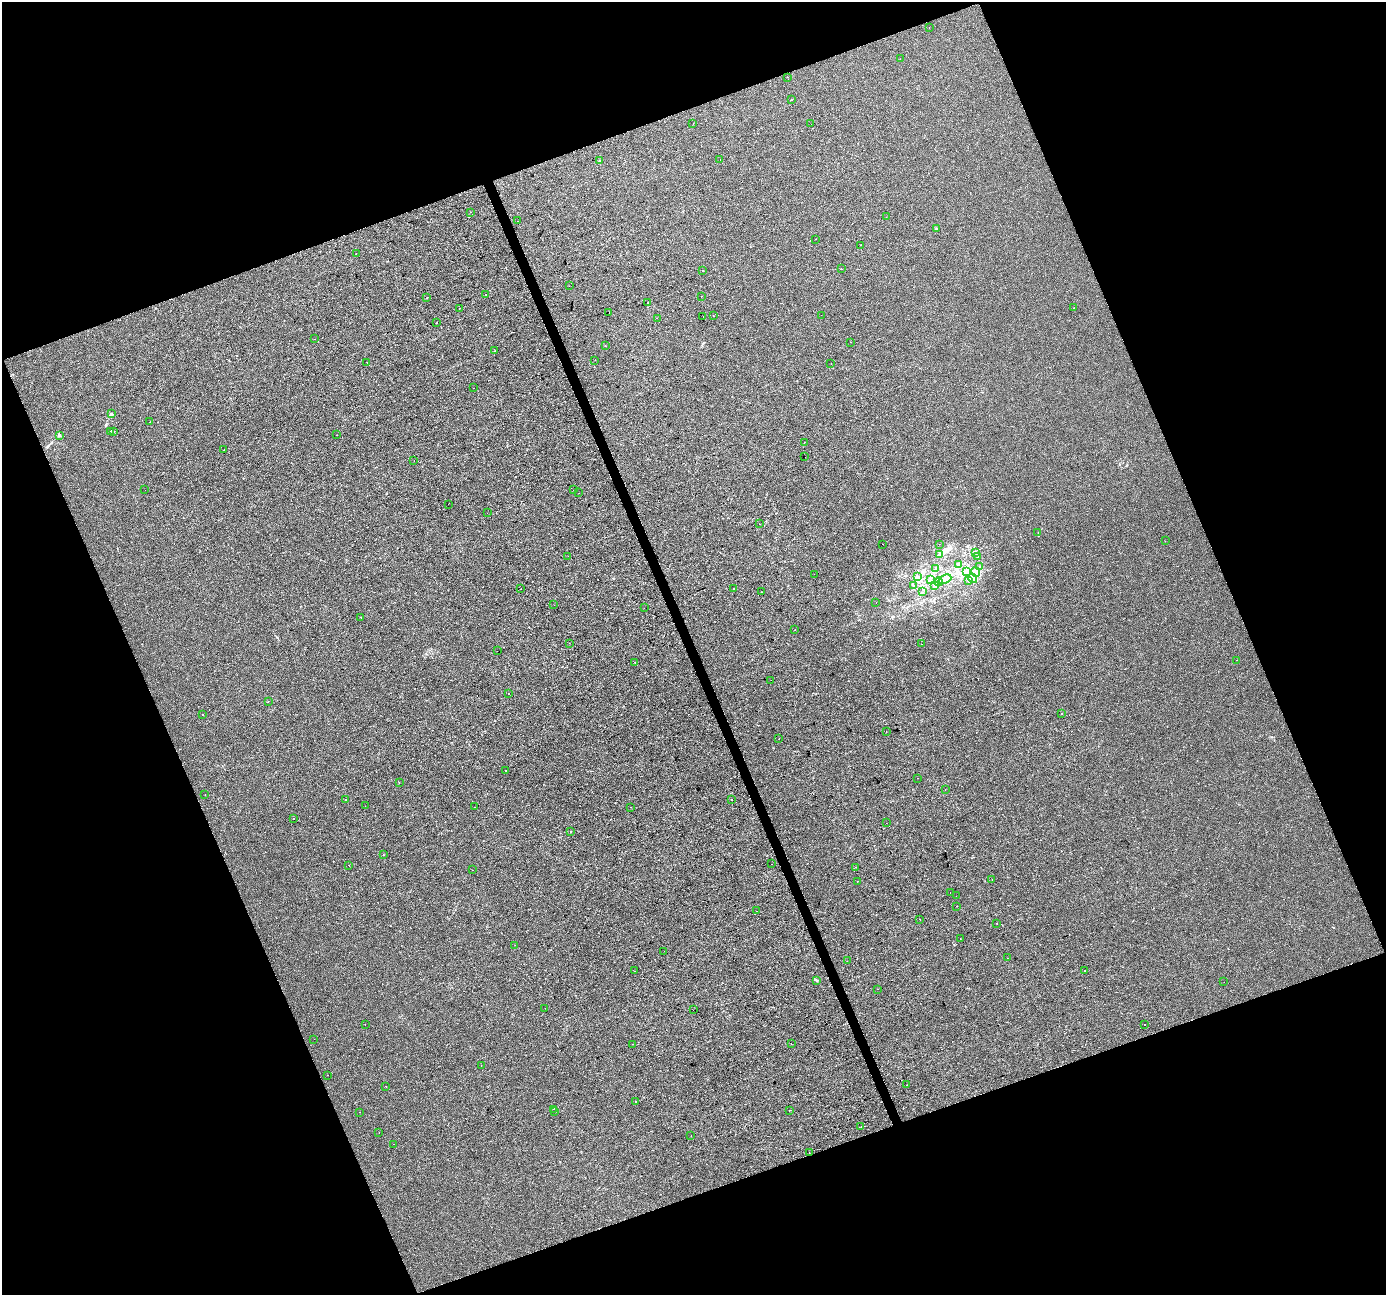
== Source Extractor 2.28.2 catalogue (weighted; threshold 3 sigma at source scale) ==
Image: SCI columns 2-5537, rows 133-5304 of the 5537 x 5381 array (HDU 1 of 3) = the unmasked area's bounding box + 8 px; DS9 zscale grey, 4 x 4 block average (1 PNG px = mean of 4 x 4 image px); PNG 1388 x 1297 px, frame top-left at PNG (2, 2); each listed source drawn as its Kron ellipse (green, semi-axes under 4 px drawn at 4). Shown black and unused: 42% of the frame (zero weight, under 2 of 3 exposures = <1% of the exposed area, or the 3 px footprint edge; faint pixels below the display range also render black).
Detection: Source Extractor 2.28.2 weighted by HDU 2 'WHT'. Background -4.76e-04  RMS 0.0042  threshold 0.019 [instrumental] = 3 sigma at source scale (4.5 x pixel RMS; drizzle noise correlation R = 1.50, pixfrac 1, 0.0396/0.0396 arcsec/px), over >= 5 px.
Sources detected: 174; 18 cosmic-ray / hot-pixel residue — neither listed nor drawn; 2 inside a brighter listed object's ellipse — not listed separately; the other 154 listed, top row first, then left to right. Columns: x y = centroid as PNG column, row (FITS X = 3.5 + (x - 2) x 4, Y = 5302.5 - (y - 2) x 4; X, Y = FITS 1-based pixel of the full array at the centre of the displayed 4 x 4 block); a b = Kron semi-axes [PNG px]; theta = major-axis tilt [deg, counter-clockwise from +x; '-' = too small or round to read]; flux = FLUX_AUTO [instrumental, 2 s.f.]
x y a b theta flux
929 28 2 2 - 0.5
900 59 2 2 - 0.52
787 77 2 2 - 4.5
791 100 2 2 - 0.85
693 123 2 2 - 0.51
811 124 2 2 - 0.5
720 160 2 2 - 0.5
599 161 2 2 - 4.5
471 212 2 2 - 2.8
886 217 2 2 - 2.7
517 221 2 2 - 0.88
937 229 2 2 - 0.53
815 239 2 2 - 2.4
860 245 2 2 - 0.47
356 254 2 2 - 0.45
841 269 2 2 - 1.5
703 270 2 2 - 0.53
569 286 2 2 - 0.45
486 294 2 2 - 0.79
701 296 2 2 - 0.62
427 298 2 2 - 1.1
648 303 2 2 - 50
460 308 2 2 - 2
1073 308 2 2 - 0.56
609 313 2 2 - 0.93
821 315 2 2 - 0.99
703 316 2 2 - 1.3
713 316 2 2 - 2.8
657 318 2 2 - 0.39
437 322 2 2 - 0.54
315 339 2 2 - 0.39
851 342 2 2 - 0.49
605 346 2 2 - 0.99
495 351 2 2 - 0.95
595 360 2 2 - 0.5
367 363 2 2 - 0.41
831 363 2 2 - 0.53
474 388 2 2 - 0.58
111 414 4 2 - 3.5
150 422 2 2 - 0.46
110 431 3 2 - 1.8
114 431 2 2 - 1.1
60 435 2 2 - 1.3
337 435 2 2 - 0.39
804 443 2 2 - 0.79
224 450 2 2 - 1
805 457 2 2 - 6.8
414 461 2 2 - 0.4
145 490 2 2 - 0.38
574 490 2 2 - 4.7
579 493 2 2 - 0.48
448 504 2 2 - 4.8
487 513 2 2 - 0.97
759 524 2 2 - 1.9
1038 533 2 2 - 0.5
1165 541 2 2 - 0.35
883 544 2 2 - 9
939 544 2 2 - 0.4
976 553 2 2 - 1.2
939 554 3 2 - 2.3
568 556 2 2 - 0.45
977 556 2 2 - 0.77
959 564 2 2 - 0.98
979 566 2 2 - 0.74
936 569 2 2 - 1.5
966 571 4 2 - 4.7
976 572 5 3 - 6.2
814 574 2 2 - 0.28
917 576 3 2 - 1.9
973 578 5 3 - 6.7
945 579 7 3 23 8.9
931 580 2 2 - 0.77
969 580 2 2 - 1.1
939 582 4 2 - 7.5
913 585 2 2 - 1.2
934 585 4 2 - 2.4
520 589 2 2 - 0.38
733 589 2 2 - 2.1
761 592 2 2 - 1.1
923 592 2 2 - 0.48
876 603 2 2 - 1.6
554 605 2 2 - 0.43
644 608 2 2 - 0.44
361 617 2 2 - 1.4
795 630 2 2 - 1.3
569 643 2 2 - 0.49
921 644 2 2 - 0.74
497 651 2 2 - 0.69
1237 660 2 2 - 1.1
635 663 2 2 - 0.93
771 680 2 2 - 1.1
508 694 2 2 - 4
268 702 2 2 - 0.56
202 714 2 2 - 0.82
1062 714 2 2 - 0.81
886 732 2 2 - 3.7
779 739 2 2 - 0.38
506 770 2 2 - 3.1
917 778 2 2 - 0.78
399 783 2 2 - 0.39
945 789 2 2 - 1.5
205 795 2 2 - 0.35
346 799 2 2 - 3.5
732 799 2 2 - 4.6
365 806 2 2 - 0.38
474 807 2 2 - 1.8
630 807 2 2 - 0.83
293 819 2 2 - 2.9
886 823 2 2 - 0.39
570 831 2 2 - 0.58
384 855 2 2 - 2.3
771 864 2 2 - 1.2
349 865 2 2 - 0.56
856 867 2 2 - 0.6
472 870 2 2 - 0.46
992 879 2 2 - 1.1
857 881 2 2 - 0.84
950 893 2 2 - 1.4
956 896 2 2 - 0.4
956 906 2 2 - 1.3
756 911 2 2 - 0.42
919 919 2 2 - 0.74
997 923 2 2 - 1.9
960 938 2 2 - 0.47
515 945 2 2 - 0.62
664 951 2 2 - 0.79
1007 958 2 2 - 0.97
847 961 2 2 - 0.53
634 971 2 2 - 0.53
1084 971 2 2 - 2.6
816 980 3 2 - 1.3
1224 982 2 2 - 0.37
878 989 2 2 - 0.54
545 1008 2 2 - 0.55
693 1010 2 2 - 0.43
365 1024 2 2 - 0.64
1144 1024 2 2 - 0.67
314 1039 2 2 - 1
791 1043 2 2 - 0.42
632 1044 2 2 - 1.1
481 1066 2 2 - 0.86
328 1075 2 2 - 2.4
907 1085 2 2 - 1.7
386 1086 2 2 - 0.69
636 1101 2 2 - 3.9
553 1109 2 2 - 0.62
789 1111 2 2 - 1.5
360 1112 2 2 - 0.47
555 1112 2 2 - 0.56
861 1127 2 2 - 1.2
379 1133 2 2 - 0.84
691 1136 2 2 - 0.73
393 1144 2 2 - 0.52
809 1152 2 2 - 0.77
Diffuse or blended objects may show on this block-average render without a row.